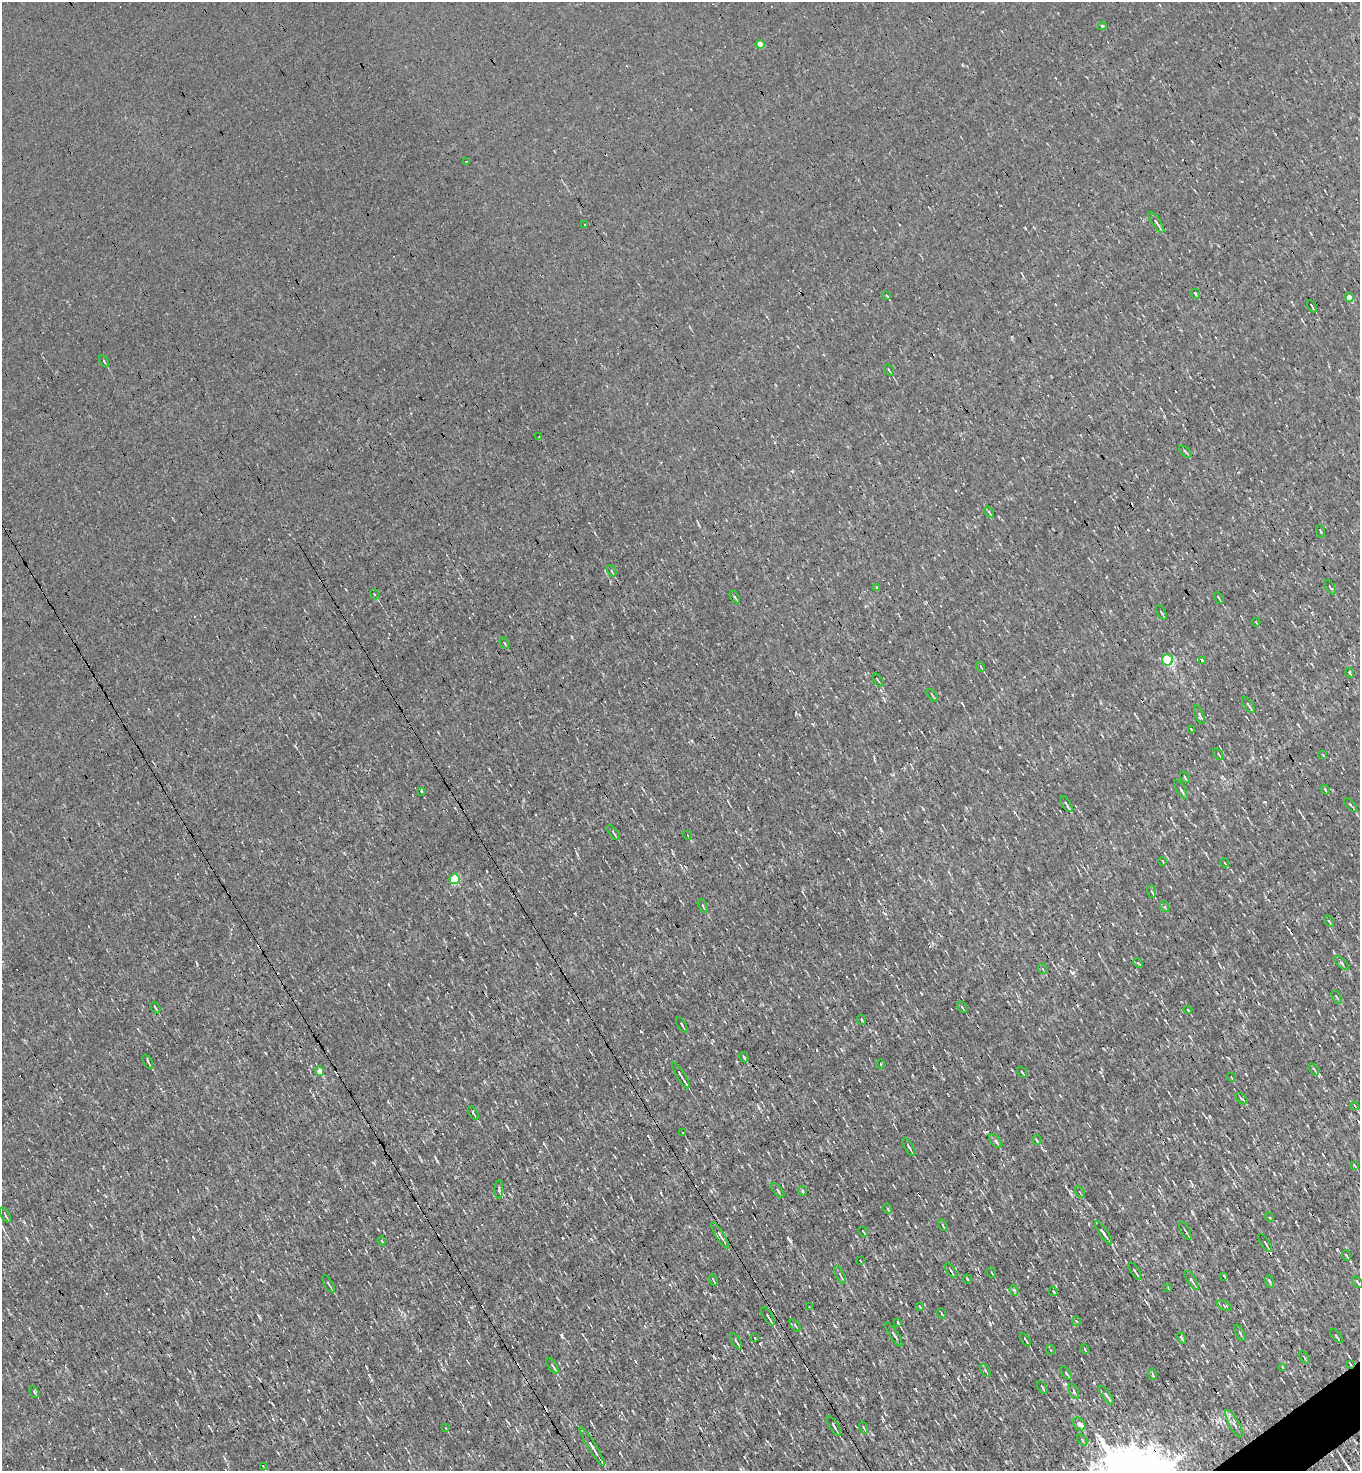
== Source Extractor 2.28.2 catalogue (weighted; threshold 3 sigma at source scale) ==
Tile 6 of 4 x 4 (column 2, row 2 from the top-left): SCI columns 1648-3005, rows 2941-4409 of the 5869 x 5879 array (HDU 1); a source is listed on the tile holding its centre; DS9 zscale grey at full resolution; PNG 1362 x 1473 px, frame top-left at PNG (2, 2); each listed source drawn as its Kron ellipse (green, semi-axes under 4 px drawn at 4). Shown black and unused: <1% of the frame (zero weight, under 3 of 4 exposures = <1% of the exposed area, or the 3 px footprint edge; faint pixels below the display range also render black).
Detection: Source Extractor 2.28.2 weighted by HDU 2 'WHT'; one run over the whole footprint, this tile lists its part. Background -1.16e-04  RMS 0.043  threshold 0.194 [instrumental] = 3 sigma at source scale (4.5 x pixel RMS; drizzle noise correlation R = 1.50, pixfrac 1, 0.05/0.05 arcsec/px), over >= 5 px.
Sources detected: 148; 7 cosmic-ray / hot-pixel residue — neither listed nor drawn; the other 141 listed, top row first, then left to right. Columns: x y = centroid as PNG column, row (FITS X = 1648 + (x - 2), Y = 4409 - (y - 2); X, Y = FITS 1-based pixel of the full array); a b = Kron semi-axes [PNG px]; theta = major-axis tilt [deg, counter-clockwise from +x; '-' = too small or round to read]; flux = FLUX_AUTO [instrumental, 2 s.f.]
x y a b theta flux
1102 26 4 3 - 5.8
760 44 4 4 - 48
466 161 2 2 - 2.7
1156 222 12 3 -56 12
585 225 3 2 - 5.5
1196 294 5 3 - 3.7
886 295 4 3 - 4.1
1349 297 4 4 - 63
1312 306 6 2 -61 5.4
104 361 6 2 -57 4.6
889 370 6 2 -57 4.6
539 437 3 2 - 2.7
1185 452 7 3 -45 5.1
989 512 6 3 -55 5.5
1320 531 7 3 -71 4.9
612 571 6 3 -63 4.7
1330 587 8 2 -55 5.4
877 588 3 3 - 20
374 594 5 3 - 4.4
735 597 7 3 -60 5
1219 598 6 2 -61 4.6
1161 612 8 2 -61 4.9
1256 622 4 3 - 3
504 643 6 3 -61 5.4
1168 660 5 5 - 300
1202 660 4 2 - 13
981 667 5 3 - 4
1350 673 5 3 - 4.6
878 680 7 2 -60 4.7
933 696 7 2 -56 4.3
1248 705 9 3 -55 8.6
1199 715 10 3 -67 8.3
1191 729 4 2 - 4
1218 754 7 2 -52 6.1
1323 755 3 3 - 2.9
1185 777 6 2 -56 5.2
1181 790 11 3 -58 7.9
1325 790 5 3 - 4.9
421 791 3 3 - 10
1066 804 9 3 -57 7.5
1351 805 8 3 -48 6.1
613 833 9 3 -53 6.6
687 835 4 2 - 3.2
1163 861 4 2 - 4.8
1225 863 4 2 - 3.6
454 879 5 5 - 230
1151 891 6 3 -70 5.3
703 906 7 3 -64 6.3
1165 907 5 3 - 5.2
1329 921 6 3 -54 5.2
1138 963 5 3 - 4.4
1342 963 9 3 -42 6.6
1043 969 5 3 - 4.3
1337 997 7 3 -60 5.8
962 1007 6 3 -54 5.6
155 1008 6 2 -58 6.4
1188 1010 4 2 - 3.6
862 1020 5 3 - 4.1
682 1025 9 3 -58 7.2
744 1057 5 2 - 6
148 1062 8 2 -62 7.2
880 1064 4 3 - 3.2
1314 1069 7 3 -54 6.2
320 1071 5 4 - 45
1022 1072 6 2 -55 7.1
681 1076 15 2 -58 20
1231 1077 4 2 - 3
1242 1099 7 3 -42 6.4
1355 1106 4 2 - 3
473 1113 7 2 -57 8.9
683 1133 3 2 - 3.2
1036 1140 5 3 - 5.8
996 1141 8 5 -48 10
909 1147 10 3 -59 11
1354 1165 3 2 - 3.9
499 1190 9 4 87 7.6
778 1190 9 3 -51 5.6
802 1191 5 3 - 5.1
1080 1192 6 2 -60 4
888 1209 5 3 - 4.3
5 1215 8 2 -61 8.7
1269 1217 5 3 - 6.4
943 1225 6 2 -60 4
1185 1231 10 2 -61 6.5
863 1232 5 2 - 3.7
1104 1233 13 4 -55 19
720 1235 15 4 -58 17
382 1241 5 3 - 4.9
1265 1243 10 3 -55 8.3
1347 1255 5 3 - 7.9
860 1261 3 2 - 3.5
951 1271 8 2 -51 6.7
1135 1271 10 2 -58 7.3
992 1273 5 3 - 3.4
840 1275 10 3 -63 9.4
1224 1276 4 2 - 5.8
967 1279 5 3 - 4
713 1280 5 3 - 4.1
1192 1280 11 4 -59 13
1269 1281 6 3 -71 4.8
1358 1282 6 3 -51 6.7
328 1284 10 3 -58 7.9
1168 1287 3 3 - 3.6
1014 1290 5 4 - 6.9
1053 1291 5 3 - 6
1224 1306 8 3 -22 6.1
809 1307 3 2 - 3.4
920 1307 4 2 - 3.4
942 1314 5 2 - 3.7
768 1316 10 3 -57 13
1076 1321 5 4 - 5.8
898 1322 4 2 - 5.7
795 1325 7 3 -55 5.6
1240 1333 9 3 -60 6.6
894 1334 14 2 -57 8.8
1336 1336 8 2 -50 4.4
755 1338 3 2 - 2.6
1181 1338 6 2 -58 6.2
1026 1340 7 2 -58 6.6
736 1341 9 3 -59 13
1085 1349 4 2 - 3.8
1051 1350 5 3 - 3.9
1304 1357 7 3 -59 4.6
1350 1364 4 2 - 3.1
552 1366 9 3 -56 8.4
1282 1367 3 2 - 2.9
985 1370 7 4 -59 5.8
1066 1373 7 2 -52 7.2
1153 1374 6 3 -79 4.8
1042 1387 7 2 -62 6.9
34 1392 6 4 -67 6.3
1074 1392 8 3 -64 8.9
1107 1395 11 3 -56 10
1079 1424 7 5 -47 30
1234 1424 15 5 -61 20
834 1426 11 3 -58 10
863 1427 6 3 -70 4.6
446 1428 4 2 - 3.2
1082 1440 6 3 -55 5.7
592 1446 23 4 -59 25
263 1466 4 2 - 4.3
Overlapping masked pixels (flux is a lower limit): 3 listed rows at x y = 720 1235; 768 1316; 1350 1364
Unlisted compact peaks at least as high as the median listed source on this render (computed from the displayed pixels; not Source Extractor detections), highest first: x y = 562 1336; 437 1161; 790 1240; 1073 973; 1025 228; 641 1031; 563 1238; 1005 1375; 1071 1194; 1192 1212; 1100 1072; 1109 1191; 259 1316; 963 65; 1000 747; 692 741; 990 1323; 1278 1260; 1228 1058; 835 1326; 620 1453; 792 471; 197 964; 760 1343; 369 1375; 575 913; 1202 1345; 601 1405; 958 1379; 303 1419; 1012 337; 901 1302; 767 1441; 648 1136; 1264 802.